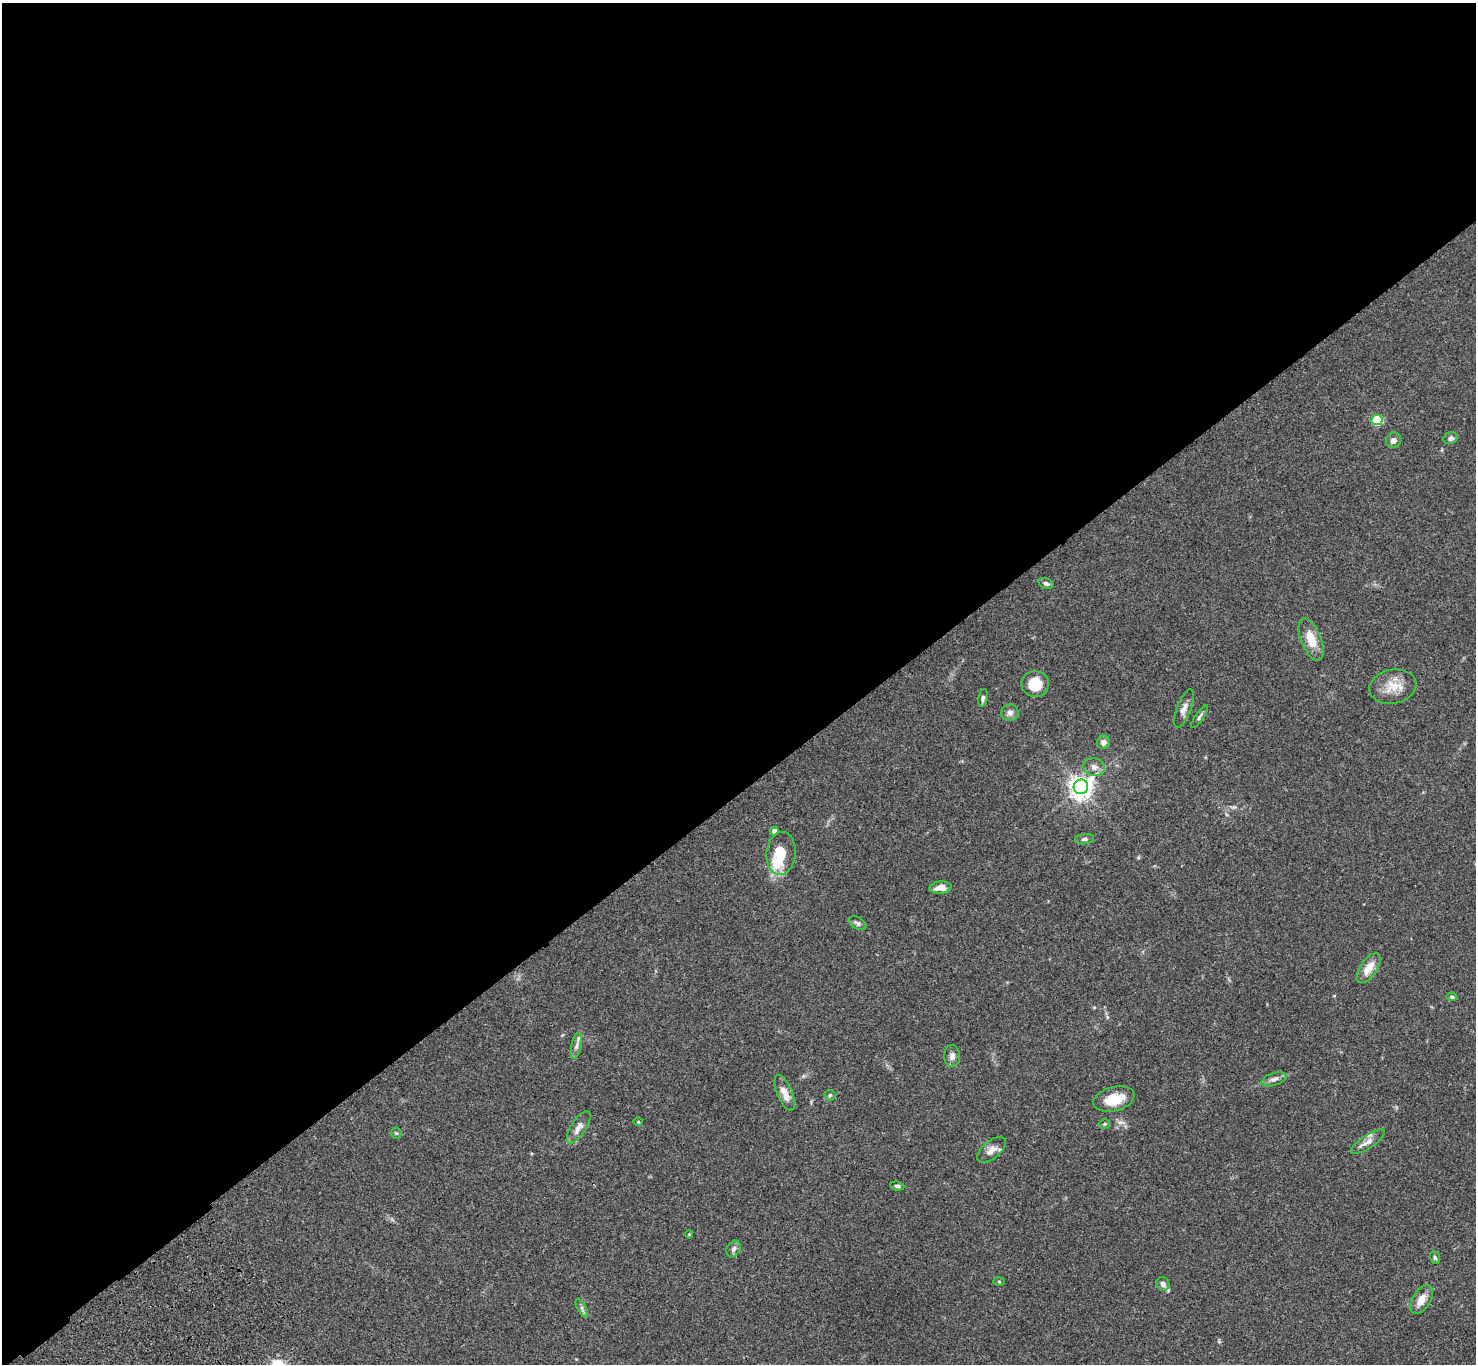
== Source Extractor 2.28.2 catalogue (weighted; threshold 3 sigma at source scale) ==
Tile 2 of 4 x 4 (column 2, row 1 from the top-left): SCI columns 1578-3051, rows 4470-5831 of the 6099 x 6072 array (HDU 1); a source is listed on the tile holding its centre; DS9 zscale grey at full resolution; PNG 1478 x 1366 px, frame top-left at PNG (2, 3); each listed source drawn as its Kron ellipse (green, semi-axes under 4 px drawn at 4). Shown black and unused: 58% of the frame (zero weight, under 3 of 4 exposures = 6% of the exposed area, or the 3 px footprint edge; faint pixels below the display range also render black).
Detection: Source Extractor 2.28.2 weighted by HDU 2 'WHT'; one run over the whole footprint, this tile lists its part. Background 0.0586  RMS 0.0052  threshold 0.0236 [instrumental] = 3 sigma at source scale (4.5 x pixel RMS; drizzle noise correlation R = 1.50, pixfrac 1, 0.05/0.05 arcsec/px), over >= 5 px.
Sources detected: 43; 1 inside a brighter object's white glare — neither listed nor drawn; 1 inside a brighter listed object's ellipse — not listed separately; the other 41 listed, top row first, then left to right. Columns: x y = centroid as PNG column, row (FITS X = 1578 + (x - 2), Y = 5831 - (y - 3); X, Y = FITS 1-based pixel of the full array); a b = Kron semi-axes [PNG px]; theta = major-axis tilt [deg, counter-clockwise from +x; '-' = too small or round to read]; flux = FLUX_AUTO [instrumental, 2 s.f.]
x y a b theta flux
1377 420 5 5 - 28
1451 438 7 6 - 1.5
1393 440 8 7 - 2.4
1046 583 8 5 -20 1.4
1311 639 22 10 -68 8.8
1035 684 14 13 - 11
1393 687 24 17 12 9.3
983 698 9 4 78 1.3
1184 708 20 7 69 3.5
1010 713 8 8 - 2.1
1199 717 13 4 55 1.2
1104 742 7 6 - 2.2
1094 767 11 9 -23 2.9
1081 787 7 7 - 390
774 831 4 4 - 3.1
1084 839 9 5 6 1.2
781 853 21 14 84 14
941 888 11 6 6 4.4
858 923 9 5 -31 1.4
1369 968 17 8 56 6.6
1452 997 5 4 - 0.88
576 1046 13 5 78 2
952 1056 11 8 -88 2.4
1274 1079 13 6 18 2.2
785 1093 19 7 -67 5.3
830 1095 5 5 - 0.8
1114 1099 21 12 14 10
638 1122 5 3 - 0.48
1105 1124 5 5 - 0.66
579 1127 18 7 57 4.1
396 1133 5 5 - 0.86
1368 1142 20 6 33 3.3
991 1150 17 9 40 3.6
897 1186 7 4 -8 1.1
689 1234 4 3 - 0.4
734 1249 8 6 64 1.8
1435 1258 7 5 -72 0.88
999 1281 5 4 - 0.51
1163 1284 7 6 - 2.2
1422 1300 16 9 59 5.4
582 1308 10 4 -61 1.2